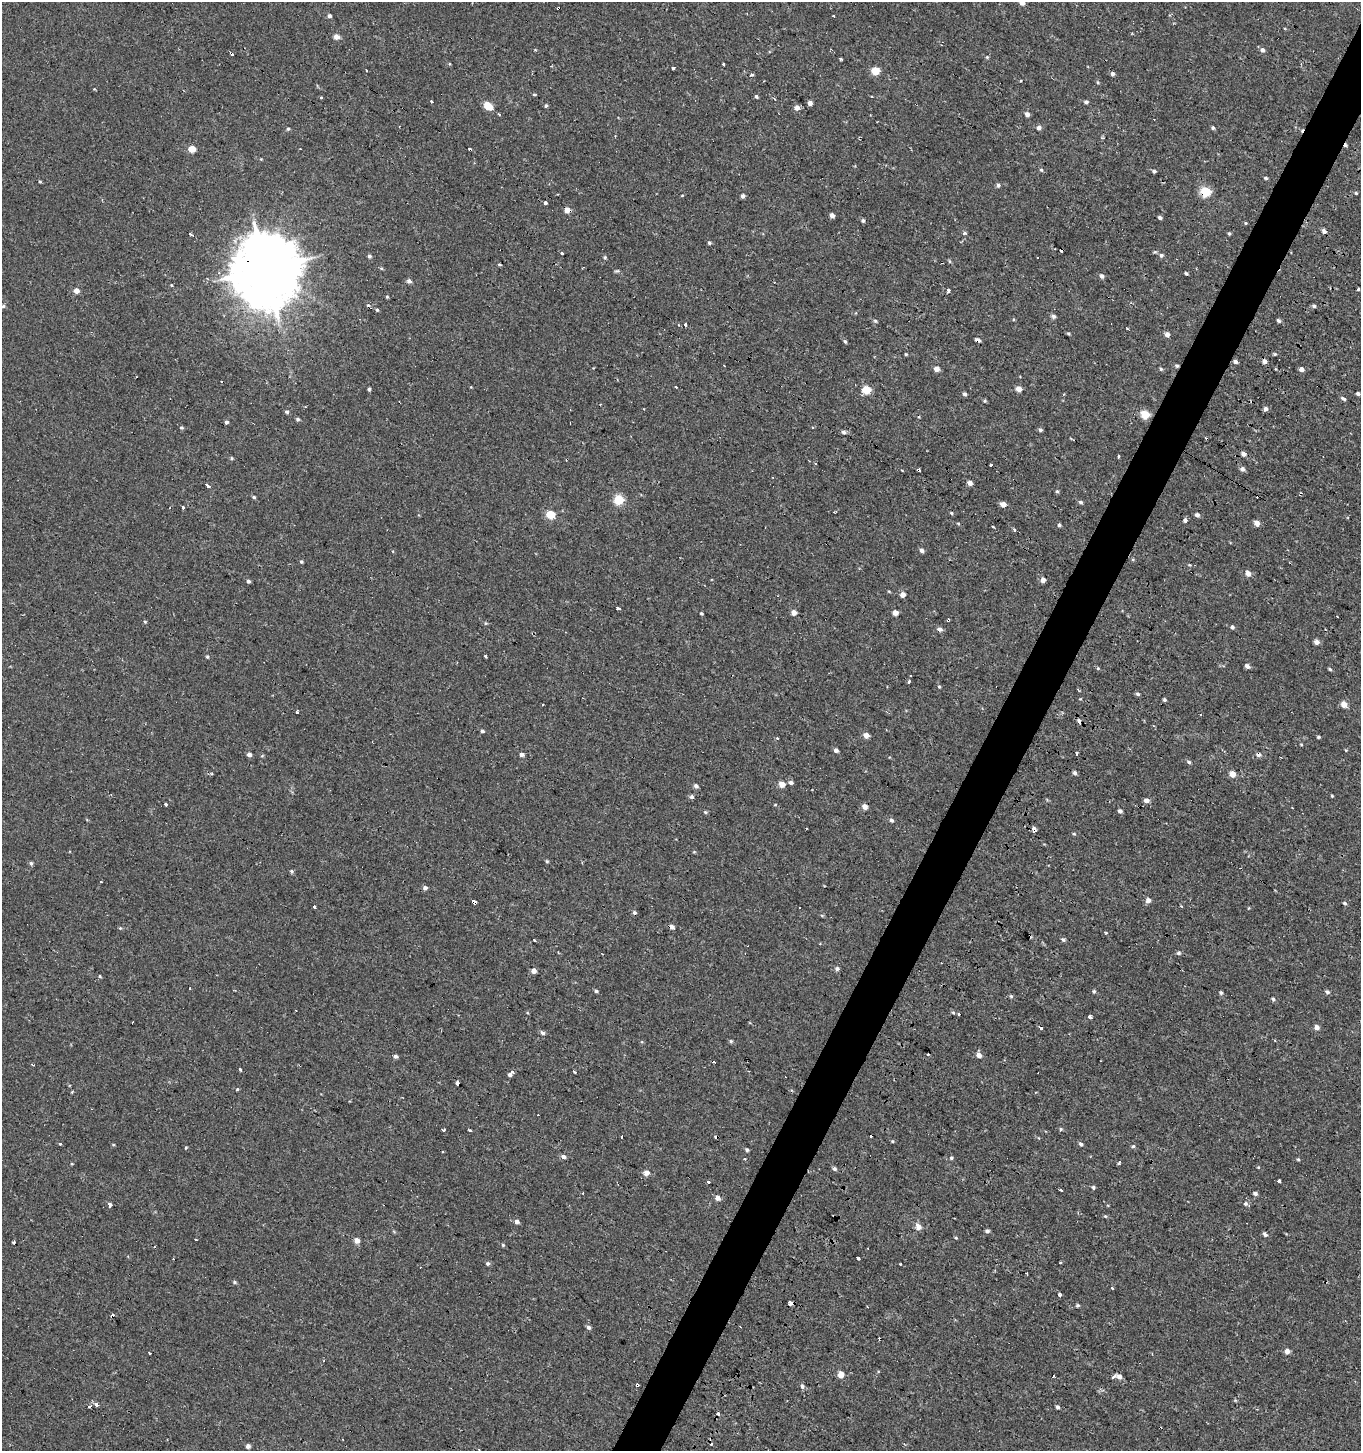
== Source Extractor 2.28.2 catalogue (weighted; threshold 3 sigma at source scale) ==
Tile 10 of 4 x 4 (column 2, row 3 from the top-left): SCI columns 1559-2917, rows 1495-2943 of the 5950 x 5842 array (HDU 1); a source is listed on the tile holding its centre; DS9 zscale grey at full resolution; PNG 1363 x 1453 px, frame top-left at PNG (2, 2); no overlay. Shown black and unused: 3% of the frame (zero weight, under 2 of 3 exposures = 3% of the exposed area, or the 3 px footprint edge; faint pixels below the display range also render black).
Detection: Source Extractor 2.28.2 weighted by HDU 2 'WHT'; one run over the whole footprint, this tile lists its part. Background -4.14e-04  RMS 0.0023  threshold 0.0104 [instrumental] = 3 sigma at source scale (4.5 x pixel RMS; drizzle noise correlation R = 1.50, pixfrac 1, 0.0396/0.0396 arcsec/px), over >= 5 px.
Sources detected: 336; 50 cosmic-ray / hot-pixel residue — not listed; the other 286 listed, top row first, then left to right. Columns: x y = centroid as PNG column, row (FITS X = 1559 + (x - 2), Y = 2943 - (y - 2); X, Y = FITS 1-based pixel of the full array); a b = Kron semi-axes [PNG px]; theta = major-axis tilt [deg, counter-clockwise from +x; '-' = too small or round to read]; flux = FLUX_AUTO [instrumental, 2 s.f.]
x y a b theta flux
1022 3 5 4 - 1.2
558 8 3 3 - 0.72
329 16 5 4 - 0.56
833 16 3 2 - 0.36
336 37 5 5 - 1.6
1262 50 6 5 - 0.73
987 57 5 4 - 0.27
841 59 3 3 - 1.4
450 64 3 3 - 0.28
723 65 3 3 - 1.5
673 68 3 3 - 1.4
875 71 5 5 - 7.8
1113 74 4 4 - 0.59
752 75 5 3 - 0.28
534 94 5 3 - 0.22
872 96 3 2 - 0.23
321 97 3 3 - 0.27
756 97 3 3 - 1.4
775 100 5 3 - 0.29
431 101 3 3 - 1
1086 102 5 4 - 0.56
810 103 4 4 - 1.2
546 105 5 4 - 0.35
488 106 10 7 -38 2.9
797 108 5 5 - 1.3
1027 114 5 4 - 1
1039 128 5 4 - 0.98
1213 128 5 4 - 0.4
288 129 5 4 - 0.31
192 149 5 4 - 4.1
1041 170 5 4 - 0.3
1154 171 4 4 - 0.51
1265 178 5 3 - 0.34
998 185 5 5 - 0.49
1205 192 5 5 - 16
1356 193 4 4 - 0.27
682 195 4 3 - 0.17
743 196 4 4 - 0.7
545 203 4 3 - 0.43
567 210 5 4 - 2.2
832 215 4 4 - 0.97
1160 217 4 4 - 0.53
863 220 4 4 - 0.46
1246 223 4 3 - 0.21
1324 231 5 4 - 0.77
964 233 5 4 - 0.35
1229 233 4 3 - 0.3
190 234 4 3 - 1.1
709 243 4 4 - 0.36
1155 252 6 4 1 0.3
562 253 3 3 - 2
1161 255 6 5 - 0.56
369 256 4 4 - 0.48
605 257 5 4 - 0.33
949 261 6 3 -71 0.27
265 269 21 19 -86 1700
617 271 7 3 8 0.29
1186 273 4 3 - 0.33
1102 276 5 4 - 0.67
409 281 5 5 - 0.69
171 285 4 3 - 0.16
1358 289 3 3 - 0.94
948 290 3 3 - 1.6
76 291 4 4 - 1.8
387 297 4 3 - 0.24
3 306 5 4 - 0.38
1314 306 5 4 - 0.45
377 310 4 4 - 0.3
856 313 4 3 - 0.22
1053 316 6 5 - 0.58
875 320 5 3 - 0.32
1278 321 5 4 - 0.45
685 325 3 3 - 1.5
1068 334 4 3 - 0.28
1167 334 4 4 - 1.2
977 340 5 3 - 1.6
845 341 5 3 - 0.36
906 354 4 3 - 0.26
1275 354 4 4 - 0.28
1265 361 5 4 - 0.92
1235 362 5 4 - 0.64
1177 365 7 3 -8 0.4
936 369 4 4 - 1.8
1161 369 5 4 - 0.36
1301 369 5 4 - 1
369 389 4 4 - 0.33
1019 389 4 4 - 2.2
866 390 5 5 - 8.7
964 394 4 4 - 0.56
1358 394 4 4 - 0.6
1343 399 7 4 -32 0.48
985 401 5 3 - 0.27
1266 409 5 4 - 0.73
287 412 5 4 - 0.44
1145 414 5 5 - 9.2
298 419 5 4 - 0.44
226 422 4 3 - 1.6
812 427 3 2 - 0.31
181 428 4 4 - 0.32
1040 430 4 4 - 0.5
843 432 6 5 - 0.52
1244 454 5 4 - 0.98
1118 456 3 3 - 0.96
232 458 4 4 - 0.27
991 464 4 3 - 4
1243 469 5 4 - 0.82
970 483 4 4 - 1.3
208 486 5 3 - 2.3
1057 491 5 4 - 0.33
254 497 5 4 - 0.32
619 500 5 5 - 15
1080 502 5 4 - 0.49
1003 504 5 4 - 1.8
183 507 3 3 - 1.5
951 513 4 3 - 0.26
550 514 5 5 - 8.8
1197 515 5 4 - 0.65
1185 520 4 3 - 1.6
958 523 4 4 - 0.24
1257 523 5 4 - 2.1
1059 525 4 4 - 0.38
1014 529 3 3 - 1.6
921 550 5 5 - 0.75
301 562 4 3 - 0.33
1248 574 5 5 - 1.6
1043 580 4 4 - 1.5
248 581 4 4 - 0.48
889 591 5 3 - 0.21
902 594 4 4 - 1.6
617 608 3 3 - 1.5
701 613 3 3 - 0.33
794 613 4 4 - 1.7
895 613 4 4 - 2
1337 616 3 2 - 0.18
948 620 3 3 - 0.71
145 622 4 4 - 0.26
485 623 5 3 - 0.23
1232 627 4 4 - 0.56
940 629 6 5 - 0.87
1317 642 5 4 - 1.2
485 656 3 3 - 0.95
207 657 5 4 - 0.26
1247 666 5 4 - 0.95
1330 669 5 4 - 0.32
909 682 4 3 - 1.7
939 687 4 4 - 0.28
1138 694 6 4 -16 0.41
1080 699 4 2 - 0.17
1164 700 4 3 - 0.38
543 704 3 2 - 0.25
1344 705 5 4 - 2.8
297 712 3 3 - 0.58
1080 721 5 3 - 3.5
482 731 4 3 - 0.41
866 735 5 4 - 1.8
1318 737 4 3 - 0.3
1301 745 4 3 - 0.19
836 750 4 4 - 0.82
249 754 5 4 - 0.91
521 754 5 4 - 0.81
1076 754 4 3 - 0.8
1258 754 5 4 - 0.85
262 756 5 3 - 0.21
1189 762 6 4 -44 0.46
1074 773 5 4 - 0.54
1232 774 5 4 - 2.5
791 782 5 4 - 0.63
782 784 5 5 - 2.7
696 786 6 5 - 0.66
1332 796 3 3 - 0.23
692 797 5 5 - 0.56
1147 801 5 4 - 1.1
165 805 3 3 - 2.8
775 805 5 3 - 0.17
865 806 5 5 - 1.5
1292 808 3 2 - 0.26
1120 811 4 4 - 0.6
705 812 5 5 - 0.3
891 820 5 4 - 0.55
1034 829 6 5 - 0.72
1074 834 4 4 - 0.25
547 861 4 4 - 0.29
31 863 5 4 - 0.39
292 871 5 3 - 0.33
101 882 3 3 - 0.42
425 888 5 4 - 0.76
1148 900 5 5 - 1.2
474 902 4 3 - 5.2
1345 903 5 4 - 0.45
315 907 3 3 - 2.1
822 915 6 4 -2 0.25
672 927 5 5 - 0.99
120 928 5 5 - 0.28
1106 933 5 3 - 0.19
1063 940 6 5 - 0.43
820 943 3 3 - 0.22
1178 953 5 5 - 0.48
602 954 3 2 - 0.17
837 969 5 5 - 0.64
533 971 4 4 - 1.6
100 976 4 3 - 0.24
190 989 3 3 - 0.79
596 991 5 4 - 0.44
1094 991 5 4 - 0.31
1327 992 6 5 - 0.54
1221 993 5 4 - 0.38
1011 996 5 4 - 0.33
1273 999 5 4 - 0.4
959 1014 3 3 - 1.5
1090 1017 4 3 - 5.6
1317 1027 5 4 - 1.6
542 1033 5 4 - 0.7
1275 1040 3 3 - 0.26
731 1041 5 4 - 0.39
979 1055 5 4 - 1.5
395 1056 5 4 - 0.67
33 1065 3 2 - 0.24
240 1069 3 3 - 1
513 1072 4 3 - 1.6
574 1072 4 2 - 0.71
510 1075 4 4 - 0.58
457 1083 3 3 - 6.1
237 1089 3 2 - 0.52
72 1092 4 3 - 0.22
1061 1129 5 4 - 0.34
443 1130 3 3 - 0.43
470 1130 4 2 - 0.25
622 1137 3 3 - 1.3
892 1141 4 4 - 0.23
60 1144 3 3 - 1
1081 1144 6 4 -42 0.45
113 1145 4 3 - 0.19
1133 1146 5 4 - 0.36
186 1147 4 3 - 0.23
747 1150 4 3 - 0.51
564 1157 5 5 - 0.74
951 1158 5 4 - 0.34
745 1159 3 3 - 0.32
1298 1159 4 4 - 0.28
1119 1163 4 3 - 1.4
1258 1167 5 3 - 0.21
834 1169 5 4 - 0.53
646 1173 4 4 - 2
1279 1181 3 3 - 2.7
708 1182 3 3 - 1.4
1093 1187 4 4 - 0.41
1060 1190 3 3 - 1.9
583 1193 3 2 - 0.17
1255 1194 5 4 - 0.62
717 1198 5 5 - 1.3
110 1204 4 3 - 7.6
1245 1204 6 5 - 0.59
1105 1216 5 4 - 0.25
517 1222 5 5 - 0.82
918 1227 6 5 - 1.8
987 1231 5 4 - 0.55
1265 1234 5 4 - 0.57
956 1238 4 3 - 0.23
196 1239 3 2 - 0.33
357 1240 5 5 - 1.6
14 1244 3 3 - 13
503 1245 5 4 - 0.3
868 1248 3 2 - 0.17
858 1258 4 3 - 0.93
488 1263 5 5 - 0.44
1060 1263 3 2 - 0.18
900 1264 3 3 - 0.37
420 1267 3 2 - 0.19
234 1282 5 4 - 0.34
1112 1288 3 3 - 1.3
1059 1295 4 4 - 1
791 1303 4 3 - 1.4
1077 1305 5 4 - 0.37
588 1327 5 5 - 0.62
1287 1351 5 4 - 1.5
149 1353 3 2 - 0.55
841 1374 5 4 - 3.1
1053 1376 3 3 - 1.7
1113 1377 6 4 33 0.57
1119 1377 6 5 - 1
637 1385 3 3 - 1.1
802 1386 6 5 - 0.54
96 1404 3 3 - 2.2
90 1406 5 3 - 0.32
1057 1407 4 4 - 0.51
248 1446 5 4 - 0.81
Overlapping masked pixels (flux is a lower limit): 13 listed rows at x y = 558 8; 1205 192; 567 210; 265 269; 977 340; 1177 365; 948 620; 1080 721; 1258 754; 1034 829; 474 902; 791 1303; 637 1385
Isophote crosses this tile's border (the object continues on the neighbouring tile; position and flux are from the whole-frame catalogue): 1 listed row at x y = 1022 3